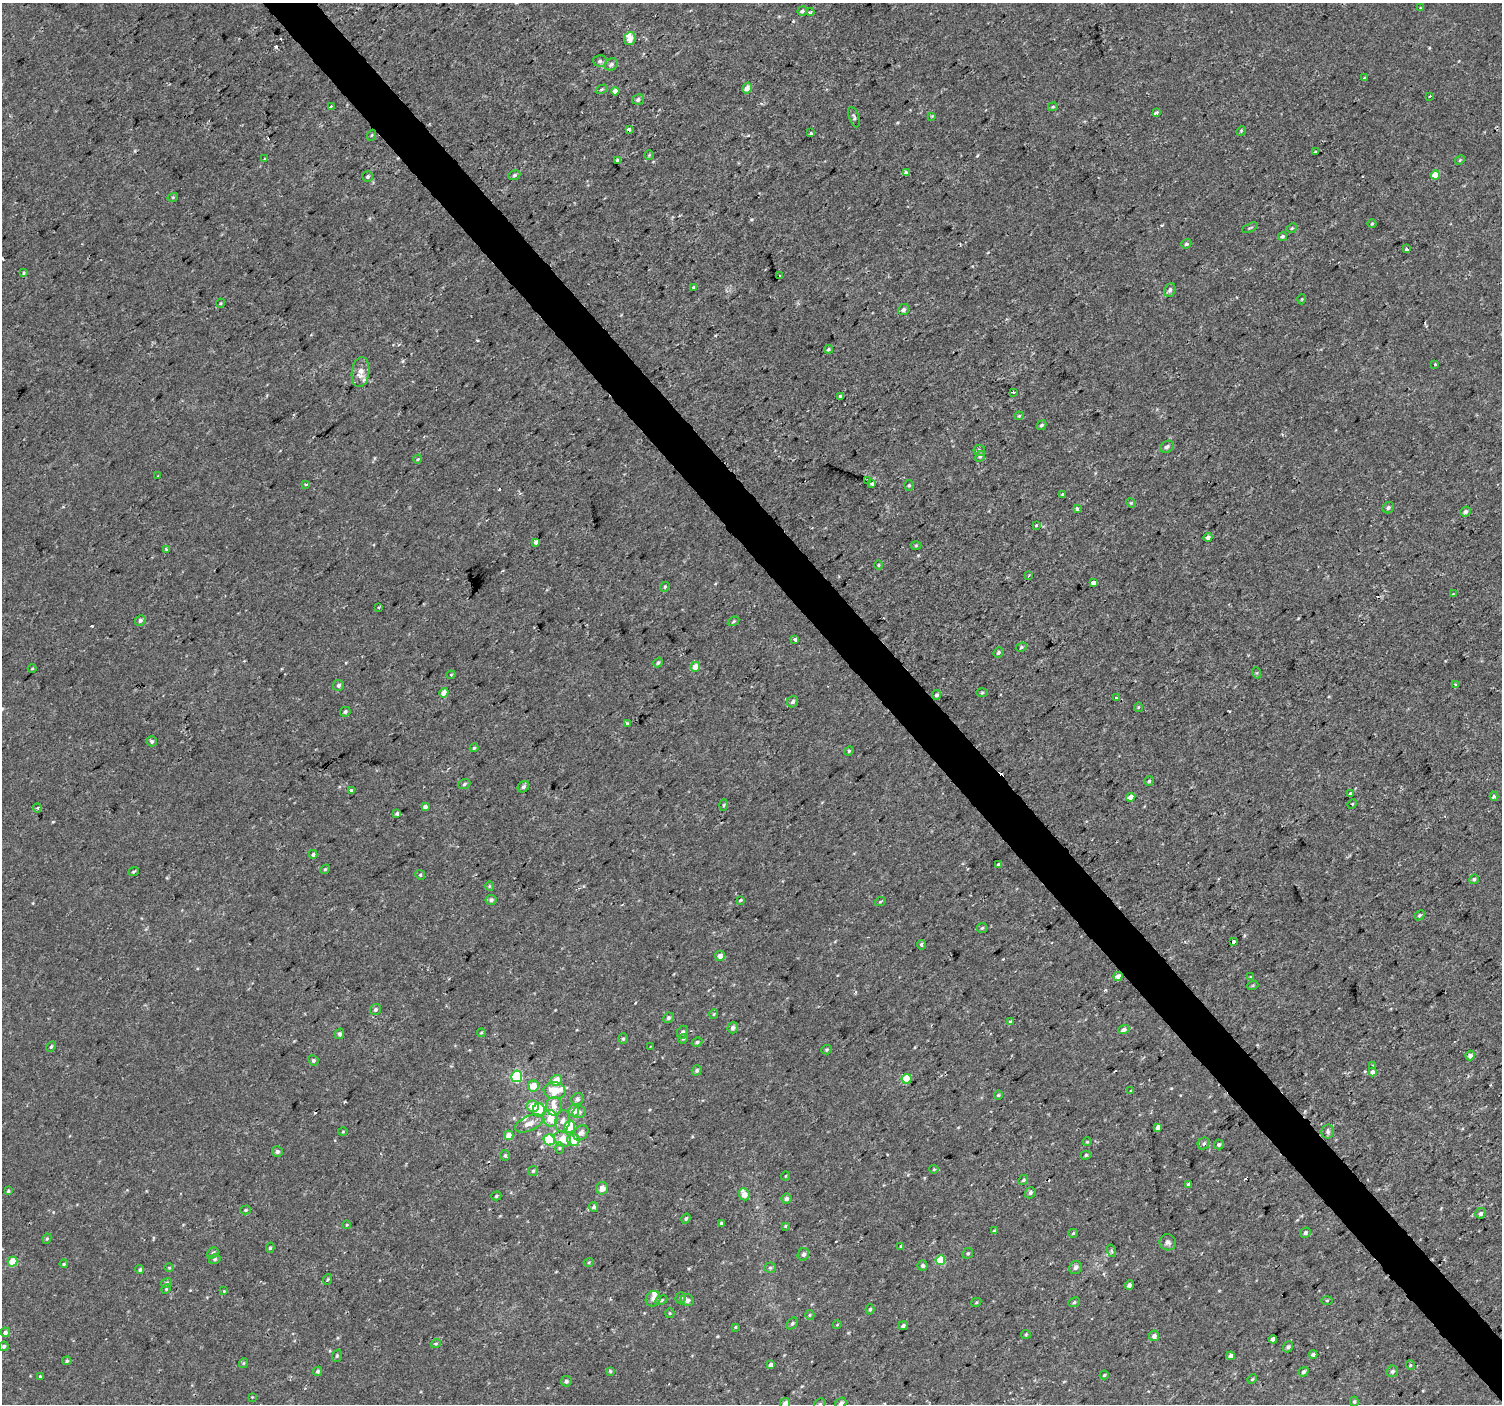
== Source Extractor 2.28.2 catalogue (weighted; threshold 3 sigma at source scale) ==
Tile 6 of 4 x 4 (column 2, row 2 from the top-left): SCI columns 1501-3000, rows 2947-4348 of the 6003 x 5958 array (HDU 1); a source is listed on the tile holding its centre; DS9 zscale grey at full resolution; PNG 1504 x 1406 px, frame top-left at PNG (2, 3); each listed source drawn as its Kron ellipse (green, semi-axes under 4 px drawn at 4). Shown black and unused: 3% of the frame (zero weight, under 2 of 3 exposures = <1% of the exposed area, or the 3 px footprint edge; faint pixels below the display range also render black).
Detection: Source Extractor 2.28.2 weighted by HDU 2 'WHT'; one run over the whole footprint, this tile lists its part. Background 2.98e-04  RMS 0.002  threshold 0.00922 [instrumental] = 3 sigma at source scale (4.5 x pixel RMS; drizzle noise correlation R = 1.50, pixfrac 1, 0.0396/0.0396 arcsec/px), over >= 5 px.
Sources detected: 281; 8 cosmic-ray / hot-pixel residue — neither listed nor drawn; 7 inside a brighter listed object's ellipse — not listed separately; the other 266 listed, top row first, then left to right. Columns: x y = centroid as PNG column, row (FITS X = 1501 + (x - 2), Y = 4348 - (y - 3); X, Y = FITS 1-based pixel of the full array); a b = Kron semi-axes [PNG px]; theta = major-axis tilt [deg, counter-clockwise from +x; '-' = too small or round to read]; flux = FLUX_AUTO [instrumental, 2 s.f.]
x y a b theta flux
1420 8 3 3 - 0.23
802 11 5 4 - 0.39
810 12 4 3 - 0.5
630 39 6 6 - 1.6
600 61 7 5 -4 0.43
611 64 7 6 - 0.55
1364 78 4 3 - 0.19
747 88 6 4 60 1.1
602 89 6 4 31 0.3
615 91 4 4 - 0.95
1430 96 3 2 - 0.15
638 99 6 5 - 0.46
331 107 4 3 - 0.35
1053 107 5 4 - 0.25
1156 113 4 3 - 0.53
932 116 4 4 - 0.17
854 117 10 5 -71 0.45
629 129 4 3 - 1
1241 131 5 4 - 0.21
811 133 3 3 - 0.39
372 135 5 3 - 0.21
1315 152 4 2 - 0.15
649 155 5 4 - 0.21
264 159 2 2 - 0.22
617 160 4 3 - 0.41
1460 160 5 4 - 0.23
906 173 4 3 - 0.68
514 175 6 4 22 0.32
1435 175 4 4 - 2.7
368 177 5 5 - 0.33
173 197 5 3 - 0.2
1372 224 4 3 - 0.18
1250 228 8 3 24 0.25
1292 228 5 4 - 0.28
1282 236 4 4 - 0.36
1186 244 5 4 - 0.41
1406 249 3 3 - 2.2
24 273 4 3 - 0.2
780 276 4 2 - 0.2
694 288 3 3 - 0.53
1170 290 7 5 69 0.58
1302 299 5 3 - 0.16
221 303 4 3 - 0.18
903 310 5 5 - 0.67
828 349 4 3 - 0.35
1435 364 3 3 - 1.1
360 372 15 9 82 1.9
1013 392 3 2 - 0.63
841 396 3 3 - 1.4
1019 416 4 4 - 0.22
1041 425 5 4 - 0.39
1167 447 7 5 29 0.54
979 450 6 5 - 0.44
980 456 6 4 65 0.35
418 459 4 4 - 0.23
158 476 2 2 - 0.11
867 480 3 3 - 0.44
872 484 4 3 - 0.38
306 485 3 3 - 0.54
909 485 5 4 - 0.31
1062 494 3 3 - 0.18
1131 503 5 4 - 0.21
1388 508 6 5 - 0.42
1078 509 3 3 - 1.1
1465 512 5 5 - 0.64
1037 525 3 3 - 0.89
1208 537 5 4 - 0.67
536 542 4 4 - 0.61
916 545 5 3 - 0.21
166 549 4 3 - 0.27
878 565 5 3 - 0.19
1028 576 3 2 - 0.29
1094 583 4 4 - 5
665 587 5 4 - 0.29
1453 594 4 4 - 0.17
379 608 3 3 - 0.3
140 620 5 5 - 0.47
734 621 6 3 32 0.25
795 640 4 3 - 1.8
1021 647 6 4 24 0.33
998 653 5 4 - 0.34
658 663 5 4 - 0.36
695 667 5 5 - 2
32 668 4 3 - 0.17
1257 673 5 3 - 0.22
451 675 4 4 - 0.2
339 685 5 5 - 0.5
1455 685 3 3 - 0.32
444 693 5 4 - 1.5
982 693 5 3 - 0.24
937 695 5 4 - 0.53
1116 698 3 3 - 0.91
793 702 6 5 - 0.48
1138 707 5 3 - 0.19
345 712 5 4 - 0.4
627 724 3 3 - 0.78
152 741 5 5 - 0.37
474 748 4 4 - 0.29
849 751 5 4 - 0.27
1149 781 5 4 - 0.36
464 784 6 4 21 0.37
523 787 6 5 - 0.46
352 790 4 3 - 0.43
1350 794 3 3 - 0.35
1494 796 4 3 - 0.56
1131 797 4 4 - 1.6
1352 804 5 4 - 0.22
724 805 5 3 - 0.22
425 807 4 4 - 0.8
37 808 4 4 - 0.23
397 813 4 3 - 0.47
313 854 4 4 - 0.37
998 864 3 3 - 0.27
325 869 5 4 - 0.25
134 872 5 3 - 0.29
420 875 5 4 - 0.26
1474 879 5 4 - 0.37
489 886 5 3 - 0.22
491 900 5 5 - 0.53
740 900 4 3 - 0.29
880 902 5 3 - 0.21
1419 915 6 4 41 0.32
982 928 5 5 - 0.3
1234 942 4 3 - 2.2
922 945 5 3 - 0.34
720 956 5 5 - 1.1
1118 976 5 4 - 1.3
1251 976 4 2 - 0.21
1253 985 5 3 - 0.2
375 1010 6 5 - 0.39
714 1014 5 3 - 0.17
668 1018 5 5 - 0.4
1010 1022 4 4 - 0.53
733 1028 5 5 - 0.63
1124 1030 6 4 20 0.64
683 1032 6 5 - 0.56
481 1033 4 4 - 0.21
340 1034 5 4 - 0.48
623 1039 5 4 - 0.33
683 1039 5 4 - 0.25
697 1042 5 4 - 0.46
51 1047 6 4 62 0.32
650 1047 3 2 - 0.17
827 1050 5 4 - 0.26
1470 1056 5 4 - 0.99
313 1060 5 5 - 0.4
1373 1066 3 3 - 0.4
697 1070 5 4 - 0.39
1372 1072 4 4 - 0.9
517 1076 6 5 - 16
907 1079 5 5 - 5.2
556 1080 5 5 - 2.7
533 1086 5 5 - 2.5
555 1091 11 8 -6 3.3
1131 1091 4 3 - 0.22
998 1095 4 4 - 0.24
577 1099 6 5 - 0.69
533 1106 6 5 - 2.8
554 1106 9 8 - 1.2
539 1110 6 6 - 4.1
574 1111 5 5 - 2
579 1112 7 5 11 0.53
550 1118 8 7 - 2.6
563 1121 11 7 78 1.1
529 1123 15 7 24 1.6
570 1126 6 5 - 5.1
1158 1127 4 4 - 1
343 1132 5 3 - 0.18
1328 1132 7 6 - 0.48
581 1133 8 6 45 0.95
509 1135 5 4 - 2.1
563 1139 9 7 -35 3.1
549 1140 5 5 - 11
573 1140 6 6 - 2.8
1087 1142 4 3 - 0.15
1204 1143 6 5 - 0.47
1219 1145 5 4 - 0.39
559 1148 6 4 89 0.29
277 1152 5 5 - 0.5
505 1155 5 4 - 0.33
1086 1155 5 4 - 0.29
934 1169 4 4 - 0.23
533 1171 5 5 - 0.31
785 1176 4 3 - 0.14
1023 1180 5 4 - 0.44
1188 1184 3 3 - 0.39
602 1188 6 6 - 1.5
8 1191 4 4 - 0.25
1030 1193 6 5 - 0.49
744 1194 6 5 - 1.9
496 1196 5 4 - 0.29
786 1199 5 5 - 0.57
594 1207 5 4 - 0.47
245 1210 5 4 - 0.29
1481 1213 5 5 - 0.49
686 1218 5 4 - 0.37
721 1223 4 3 - 0.24
346 1225 4 2 - 0.14
785 1226 4 3 - 0.2
994 1231 4 3 - 0.3
1073 1233 5 4 - 0.25
1305 1233 5 4 - 0.38
47 1239 5 4 - 0.28
1168 1242 8 8 - 0.7
901 1246 4 3 - 0.19
270 1248 5 4 - 0.32
1112 1251 6 4 -70 0.28
213 1253 6 5 - 0.4
968 1253 6 5 - 0.34
803 1254 6 5 - 0.53
215 1259 6 4 17 0.35
940 1260 5 5 - 4.7
13 1262 5 5 - 3.9
589 1262 5 3 - 0.22
64 1264 4 3 - 0.23
923 1266 5 5 - 0.48
169 1268 5 3 - 0.19
770 1268 5 5 - 0.33
1076 1268 7 6 - 0.59
140 1270 4 4 - 0.36
328 1279 5 3 - 0.24
166 1283 6 4 29 0.32
1129 1285 4 4 - 0.81
166 1289 5 4 - 0.22
224 1291 3 3 - 0.15
681 1298 6 5 - 0.41
653 1299 8 7 - 0.94
661 1300 6 4 27 0.34
687 1300 6 6 - 0.83
1327 1300 5 4 - 0.22
976 1302 5 4 - 0.25
1074 1302 6 4 24 0.36
870 1309 5 4 - 0.27
670 1313 5 4 - 0.25
810 1315 5 4 - 0.24
792 1323 6 4 48 0.38
837 1325 4 3 - 0.15
903 1326 5 4 - 0.54
735 1327 4 3 - 0.22
5 1332 5 4 - 0.63
1026 1334 5 4 - 0.24
1154 1336 5 5 - 0.8
1273 1339 4 4 - 1.3
436 1343 5 3 - 0.24
4 1346 5 4 - 0.38
1288 1347 6 5 - 0.47
1313 1354 4 4 - 0.39
337 1356 6 4 71 0.29
1230 1356 4 4 - 0.77
67 1361 5 4 - 0.27
244 1363 5 3 - 0.21
771 1365 4 4 - 0.89
1410 1365 5 3 - 0.22
318 1371 5 4 - 0.37
610 1371 3 3 - 0.24
1392 1371 6 5 - 0.51
1303 1372 5 4 - 0.5
1104 1375 4 3 - 0.3
40 1377 3 3 - 0.59
1252 1379 5 4 - 0.24
566 1381 5 5 - 0.47
252 1397 3 3 - 0.13
1354 1402 5 4 - 0.3
785 1403 5 5 - 0.83
841 1403 6 5 - 0.54
820 1404 6 5 - 0.34
Overlapping masked pixels (flux is a lower limit): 1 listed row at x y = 1118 976
Isophote crosses this tile's border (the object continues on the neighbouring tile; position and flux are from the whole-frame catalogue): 3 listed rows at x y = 785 1403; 841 1403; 820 1404